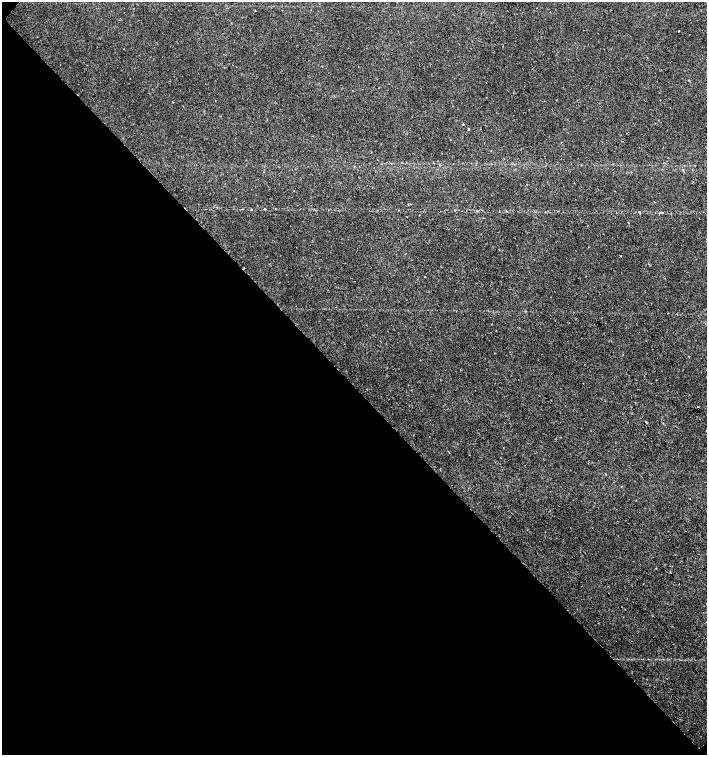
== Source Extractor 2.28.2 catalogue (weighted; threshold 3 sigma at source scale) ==
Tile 9 of 4 x 4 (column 1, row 3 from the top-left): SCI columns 226-1634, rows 1507-3012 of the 6023 x 6029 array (HDU 1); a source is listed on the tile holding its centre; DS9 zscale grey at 2 x 2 block average (1 PNG px = mean of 2 x 2 image px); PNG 709 x 757 px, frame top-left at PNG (2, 2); no overlay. Shown black and unused: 49% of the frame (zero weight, under 2 of 3 exposures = <1% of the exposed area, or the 3 px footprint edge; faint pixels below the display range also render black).
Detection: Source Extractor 2.28.2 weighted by HDU 2 'WHT'; one run over the whole footprint, this tile lists its part. Background 0.0219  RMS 0.0034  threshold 0.0151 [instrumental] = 3 sigma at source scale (4.5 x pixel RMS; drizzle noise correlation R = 1.50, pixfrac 1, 0.0396/0.0396 arcsec/px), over >= 5 px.
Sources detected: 11; all 11 listed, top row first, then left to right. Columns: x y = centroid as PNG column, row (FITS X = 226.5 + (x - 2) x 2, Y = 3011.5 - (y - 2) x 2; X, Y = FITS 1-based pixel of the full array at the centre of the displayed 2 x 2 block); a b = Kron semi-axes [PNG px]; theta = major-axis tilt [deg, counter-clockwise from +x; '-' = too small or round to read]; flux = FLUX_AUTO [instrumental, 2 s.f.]
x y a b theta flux
679 31 2 2 - 0.36
173 102 2 2 - 0.35
463 124 2 2 - 0.92
469 129 2 2 - 0.66
527 184 2 2 - 0.24
294 191 2 2 - 0.43
455 210 2 2 - 0.38
425 276 2 2 - 0.71
698 407 2 2 - 0.32
646 421 2 2 - 0.47
429 436 2 2 - 0.27
Diffuse or blended objects may show on this block-average render without a row.